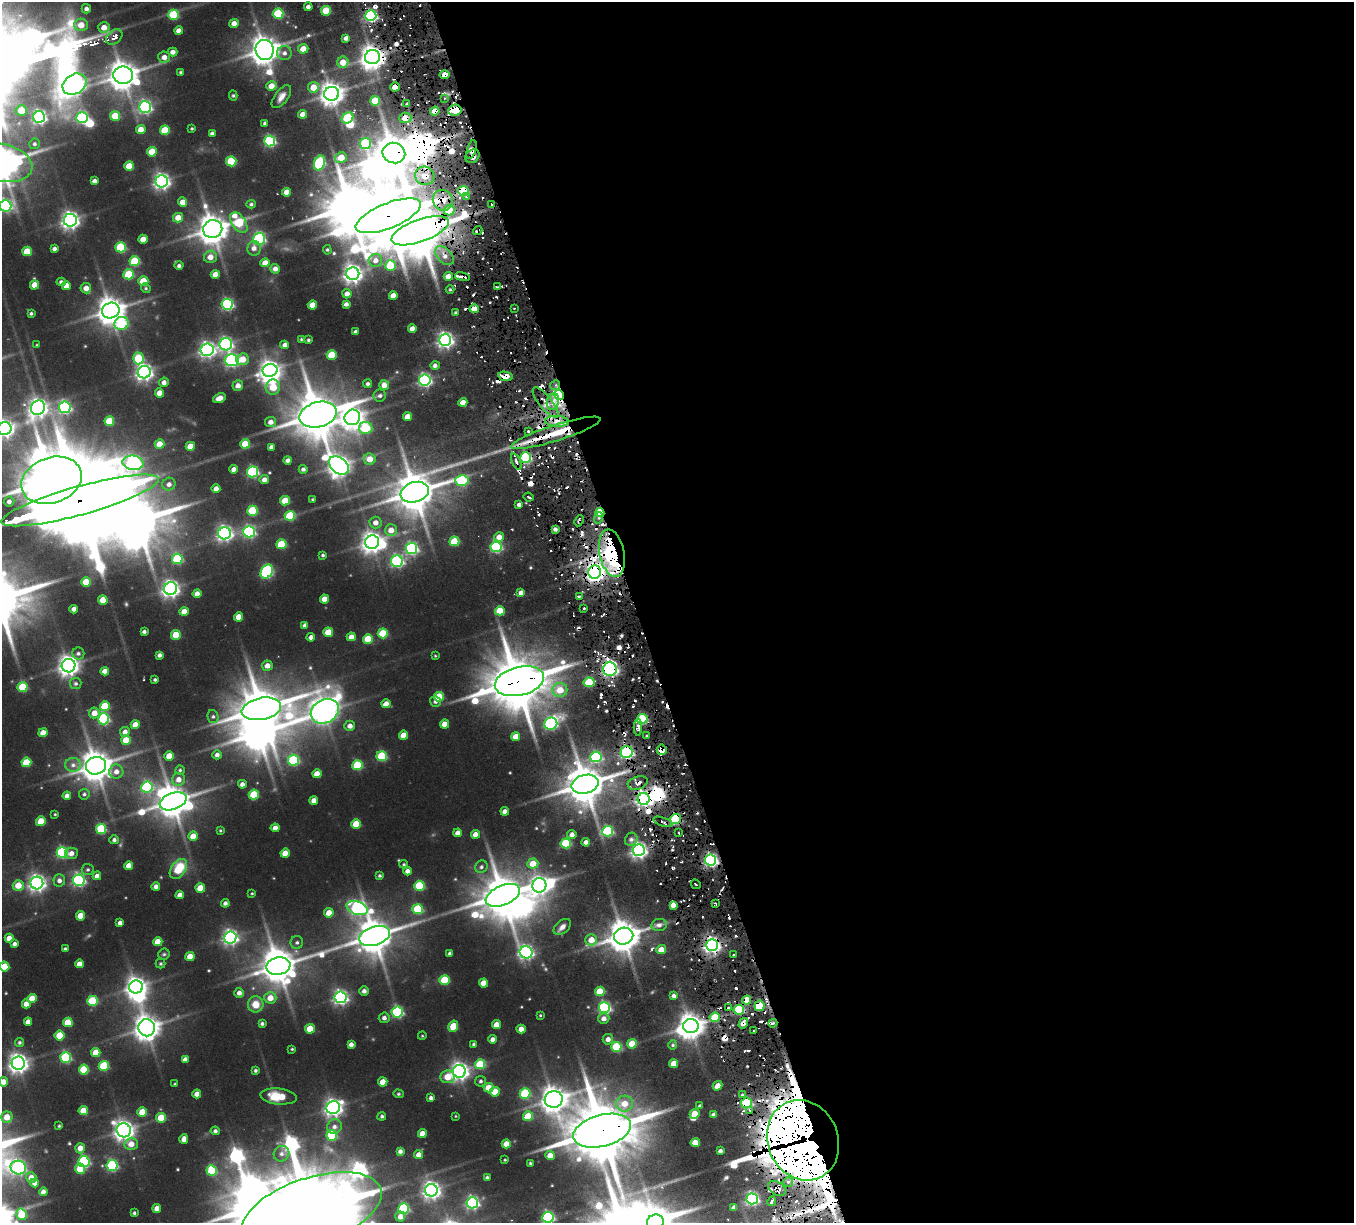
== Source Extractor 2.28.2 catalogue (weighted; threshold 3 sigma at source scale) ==
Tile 8 of 4 x 4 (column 4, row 2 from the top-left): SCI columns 4236-5587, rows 2867-4087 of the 5675 x 5681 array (HDU 1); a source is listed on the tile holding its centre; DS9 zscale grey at full resolution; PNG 1356 x 1225 px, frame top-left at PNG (2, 2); each listed source drawn as its Kron ellipse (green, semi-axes under 4 px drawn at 4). Shown black and unused: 53% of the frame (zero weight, under 3 of 6 exposures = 10% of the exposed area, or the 3 px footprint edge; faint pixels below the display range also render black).
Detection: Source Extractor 2.28.2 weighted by HDU 2 'WHT'; one run over the whole footprint, this tile lists its part. Background 0.102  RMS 0.011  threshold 0.0442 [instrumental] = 3 sigma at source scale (4.09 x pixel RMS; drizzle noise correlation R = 1.36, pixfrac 0.8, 0.05/0.05 arcsec/px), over >= 5 px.
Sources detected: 577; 21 inside a brighter object's white glare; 57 cosmic-ray / hot-pixel residue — neither listed nor drawn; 9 inside a brighter listed object's ellipse — not listed separately; the other 490 listed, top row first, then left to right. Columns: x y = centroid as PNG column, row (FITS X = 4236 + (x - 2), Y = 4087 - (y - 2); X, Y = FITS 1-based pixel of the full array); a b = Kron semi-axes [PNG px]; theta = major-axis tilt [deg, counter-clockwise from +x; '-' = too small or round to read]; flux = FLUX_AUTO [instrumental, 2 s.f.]
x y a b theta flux
308 7 4 3 - 3.2
86 9 5 4 - 3.2
326 11 5 5 - 26
278 14 5 5 - 46
173 15 5 5 - 43
371 16 5 5 - 140
234 23 5 4 - 6.5
81 25 7 6 - 9.7
104 27 6 5 - 9
179 31 4 4 - 5.7
114 37 9 6 41 12
346 38 4 4 - 4.1
303 49 5 5 - 10
265 50 10 9 - 1100
173 52 5 4 - 4.8
284 53 7 7 - 4.1
164 57 6 5 - 5.8
372 57 7 7 - 800
343 62 5 5 - 12
181 72 3 3 - 1.1
123 75 10 8 -1 1200
445 75 5 4 - 8.1
75 84 13 9 32 530
271 86 5 5 - 10
313 87 5 5 - 13
395 87 5 4 - 13
332 94 7 7 - 780
233 95 5 4 - 1.3
281 97 13 6 52 5.8
445 98 3 3 - 1.4
375 101 5 5 - 28
407 103 3 2 - 1.5
145 107 6 6 - 170
21 110 5 5 - 15
455 110 6 5 - 39
435 111 5 4 - 12
303 114 4 4 - 6.7
115 116 5 5 - 24
39 117 6 6 - 210
82 118 5 5 - 120
348 118 6 5 - 54
405 118 6 5 - 12
265 123 3 3 - 2.1
192 128 3 3 - 0.94
141 129 5 4 - 8.4
165 130 5 5 - 27
212 133 4 3 - 2.5
270 141 5 5 - 100
365 143 5 5 - 54
34 144 5 5 - 1.7
471 150 10 4 74 3.8
152 152 5 5 - 19
394 153 11 10 - 2000
472 156 8 6 41 6.7
341 158 6 5 - 15
231 161 5 5 - 36
3 163 30 18 -13 2100
319 163 7 5 68 84
129 166 5 4 - 17
425 176 10 9 - 15
94 181 4 4 - 3.5
162 181 6 6 - 310
463 191 5 5 - 50
287 192 4 4 - 9.1
466 197 4 3 - 2.3
443 200 10 10 - 15
183 202 4 4 - 8.3
251 204 5 4 - 1.6
491 205 3 2 - 1.8
5 206 6 6 - 130
449 210 5 5 - 26
388 216 34 12 22 5900
178 218 5 5 - 11
70 220 6 6 - 380
239 223 11 6 -54 43
213 229 9 9 - 1300
420 231 30 11 20 4600
478 231 5 2 - 1.4
143 239 4 4 - 11
259 239 6 6 - 130
121 247 5 5 - 56
254 248 7 6 - 4.8
54 249 4 3 - 2.8
327 250 5 4 - 1.4
27 251 5 4 - 20
444 256 11 7 -48 6.1
210 257 6 6 - 7.5
375 260 7 6 - 5.9
135 261 5 5 - 44
265 263 4 4 - 9.4
179 266 4 4 - 2.3
390 266 5 5 - 30
275 269 5 4 - 4.4
129 274 5 5 - 36
215 274 4 4 - 7.5
353 274 6 6 - 440
448 276 4 4 - 9.2
462 277 7 2 -10 3.8
143 281 5 4 - 22
61 282 4 4 - 2.3
34 285 4 4 - 10
66 286 4 4 - 8.6
497 287 3 2 - 1.5
86 288 5 5 - 6.9
146 288 5 4 - 1.2
450 289 4 3 - 1
347 294 5 4 - 5
393 296 4 4 - 8.5
227 304 5 5 - 120
346 304 4 4 - 3.2
312 305 5 4 - 14
514 308 3 2 - 0.94
474 309 4 4 - 14
111 311 9 7 20 1100
31 313 3 3 - 1.6
456 313 4 3 - 1.5
122 323 7 6 - 59
412 328 4 4 - 5.1
356 332 4 3 - 3.3
301 339 3 2 - 0.82
308 340 3 3 - 1.2
445 340 6 6 - 280
226 344 6 6 - 170
37 345 4 2 - 0.6
285 345 4 4 - 3.8
207 350 6 6 - 270
332 355 5 4 - 24
138 358 6 5 - 40
243 359 6 6 - 11
232 360 7 6 - 160
435 365 5 4 - 3
270 370 7 6 - 530
144 372 6 6 - 340
505 376 7 4 -10 9.8
425 380 6 5 - 170
164 382 5 4 - 4.5
368 384 4 4 - 2.1
384 385 5 5 - 6.9
555 385 5 4 - 2.6
238 386 5 5 - 6
273 387 8 7 - 19
160 393 4 4 - 10
559 395 5 4 - 190
380 396 6 6 - 2.5
219 398 6 4 23 4.8
463 402 4 4 - 9
545 402 19 6 -51 10
553 402 8 6 72 7.6
65 407 6 6 - 130
38 408 7 6 - 420
318 415 19 12 15 3500
352 417 8 7 - 570
407 417 4 4 - 8.7
109 421 5 5 - 25
557 421 12 5 -3 9
271 422 5 5 - 5.4
366 428 7 6 - 45
4 429 7 6 - 350
528 431 3 3 - 3.3
556 433 47 8 17 42
159 444 5 4 - 13
245 444 5 5 - 20
190 446 5 4 - 13
271 447 4 4 - 3
526 458 5 5 - 98
370 459 6 5 - 10
288 460 4 4 - 3.8
516 461 8 4 -67 3.5
133 463 10 7 -7 240
339 465 11 7 -37 650
234 469 4 4 - 5.1
303 469 4 4 - 2.6
253 472 5 5 - 100
51 480 31 22 19 5200
264 480 4 4 - 4.9
462 481 7 5 -3 58
169 484 7 6 - 4
216 489 4 4 - 5.3
415 492 14 10 18 2500
528 497 5 2 - 1.6
312 499 3 2 - 0.73
80 500 81 14 15 21000
9 501 5 5 - 3.1
285 501 5 4 - 21
519 505 4 3 - 2.6
252 511 5 5 - 44
600 512 5 4 - 48
290 516 5 5 - 40
598 518 6 4 72 2.4
579 521 6 3 65 2
375 523 6 6 - 5.7
555 529 4 3 - 2.7
391 530 6 6 - 8.8
249 532 6 5 - 120
225 533 6 6 - 260
499 537 5 5 - 8.4
454 541 5 5 - 32
372 542 7 6 - 590
281 544 5 5 - 34
496 547 5 5 - 110
412 548 6 5 - 140
612 553 24 12 -79 140
323 555 4 3 - 1.5
177 559 5 5 - 59
397 561 6 6 - 140
267 572 7 5 59 120
595 572 7 6 - 450
86 582 5 4 - 19
171 589 6 6 - 350
521 593 4 4 - 5.9
197 594 4 4 - 6.3
579 596 4 2 - 1.3
324 599 4 4 - 9.6
103 600 4 4 - 14
584 608 3 2 - 1.1
74 609 4 4 - 4.4
184 611 4 4 - 8.8
500 611 5 4 - 24
239 617 4 4 - 11
305 625 4 4 - 3.4
144 632 4 3 - 2.2
328 632 5 4 - 18
383 633 5 5 - 31
176 635 5 5 - 20
311 637 4 4 - 4.6
351 637 4 4 - 6.8
368 639 5 5 - 22
78 653 6 6 - 2.3
159 655 4 3 - 2.8
435 656 3 3 - 0.85
69 666 7 7 - 510
267 666 5 5 - 6.1
610 669 7 6 - 270
105 671 4 4 - 5.9
155 680 3 3 - 1.3
519 681 25 14 13 4500
589 682 5 4 - 37
76 684 6 5 - 1.9
22 687 5 5 - 38
560 690 7 7 - 15
439 697 5 5 - 28
435 702 5 5 - 2.2
386 704 4 4 - 10
105 706 5 5 - 29
261 709 20 11 11 3300
325 711 15 11 30 760
94 713 5 5 - 8.8
213 717 7 5 -75 2
104 719 5 5 - 88
642 719 5 5 - 65
444 724 4 4 - 9.4
551 724 6 6 - 120
135 725 5 4 - 11
350 726 5 5 - 5.5
638 727 8 4 -90 3.8
125 732 5 5 - 4.7
43 733 4 4 - 8.6
403 735 4 4 - 11
646 736 3 2 - 1.6
516 737 4 4 - 10
126 740 5 4 - 13
662 750 5 5 - 17
626 752 6 6 - 140
217 755 4 4 - 3.4
169 756 4 4 - 12
382 756 5 5 - 51
596 757 5 5 - 96
293 760 5 5 - 68
26 762 5 5 - 27
73 765 8 7 - 4.2
357 765 5 5 - 47
96 766 10 8 14 1400
180 770 4 4 - 1.3
116 772 7 7 - 5.4
317 774 4 4 - 9.9
179 779 6 6 - 6.4
638 783 10 6 17 6
242 784 4 4 - 3.5
585 784 14 9 14 2500
147 787 6 5 - 83
84 794 5 5 - 1.7
254 795 5 5 - 30
67 796 4 4 - 4.5
644 799 6 6 - 270
314 800 4 4 - 5.2
173 801 14 8 19 1500
505 811 4 4 - 4.9
55 814 3 2 - 0.73
676 819 5 5 - 88
41 821 5 5 - 20
663 822 10 3 -19 2.9
356 824 5 4 - 24
275 828 4 4 - 6.5
101 829 5 5 - 50
220 831 3 3 - 0.88
608 831 5 5 - 81
458 833 4 4 - 5.5
679 833 3 2 - 1
475 834 4 4 - 6.7
572 834 4 4 - 3.9
193 836 4 4 - 10
631 839 7 6 - 3
114 840 5 4 - 2.3
586 842 4 4 - 5.6
566 843 5 5 - 47
639 850 6 6 - 310
62 853 5 5 - 94
71 853 6 5 - 4.3
285 853 4 4 - 11
711 860 5 5 - 220
404 864 4 3 - 1.1
533 864 5 5 - 14
129 866 4 4 - 8.4
481 867 7 6 - 2.2
178 869 11 7 55 25
88 870 6 5 - 1.5
407 871 4 4 - 4.2
97 876 4 4 - 4.9
380 876 4 4 - 1.4
59 880 6 6 - 3.7
79 880 6 5 - 140
37 883 6 6 - 330
696 884 5 2 - 0.93
18 885 5 5 - 12
539 885 7 7 - 360
156 886 4 4 - 3.5
419 886 5 5 - 44
200 888 5 4 - 15
252 893 3 3 - 0.79
180 895 4 4 - 6.2
503 895 18 10 23 2900
225 903 4 4 - 2.8
716 904 3 2 - 1.9
673 905 4 4 - 6.1
357 908 11 6 -17 170
418 909 5 5 - 48
329 913 4 4 - 11
80 916 4 4 - 14
120 923 4 4 - 3.7
659 925 7 6 - 3.9
562 927 10 6 40 4.6
374 936 16 9 18 2000
624 936 10 8 14 1500
230 937 6 6 - 250
9 938 4 4 - 8
591 940 6 5 - 11
158 942 4 4 - 13
297 942 6 6 - 2.1
14 944 4 4 - 2.8
712 945 6 6 - 350
65 949 3 3 - 1.5
661 950 5 4 - 10
526 952 6 6 - 210
164 954 5 5 - 1.4
450 954 4 3 - 3
733 954 3 2 - 1.1
190 956 4 4 - 12
79 964 4 4 - 7.6
161 964 5 4 - 1.2
278 966 12 8 11 1500
4 967 5 5 - 17
445 980 5 5 - 35
483 983 4 4 - 11
136 987 7 6 - 510
364 991 4 4 - 3.2
600 991 5 4 - 21
239 993 5 5 - 4.4
674 996 4 4 - 2.8
340 997 6 6 - 220
270 998 6 5 - 9.5
32 999 5 4 - 15
747 1000 4 4 - 17
92 1001 5 5 - 46
26 1004 4 4 - 6.6
256 1004 8 8 - 11
759 1006 5 5 - 46
604 1008 5 5 - 130
729 1008 3 2 - 1.5
739 1010 5 5 - 64
397 1012 5 5 - 97
540 1015 3 3 - 0.77
715 1017 5 4 - 29
384 1018 5 5 - 3.1
604 1018 6 5 - 4.8
28 1022 4 4 - 5.5
68 1022 5 5 - 20
743 1023 5 4 - 6.1
773 1023 4 3 - 1.7
262 1024 4 3 - 1.9
496 1025 4 4 - 9.7
453 1026 6 5 - 20
691 1026 7 7 - 910
147 1028 8 8 - 890
310 1029 5 4 - 20
521 1029 4 4 - 7.5
754 1031 3 3 - 1.8
60 1035 5 5 - 23
422 1036 4 3 - 0.65
493 1039 4 4 - 4.4
608 1039 5 5 - 4.2
20 1042 4 4 - 1.6
351 1044 4 4 - 4
473 1044 4 3 - 1.2
632 1044 5 5 - 23
673 1045 4 4 - 1.3
616 1047 5 5 - 47
292 1049 3 3 - 0.78
96 1052 5 4 - 15
66 1058 5 5 - 74
185 1059 4 4 - 4.3
18 1063 6 6 - 470
480 1064 5 5 - 38
674 1064 4 4 - 13
104 1066 5 5 - 44
84 1070 5 5 - 35
255 1070 3 3 - 1.6
459 1071 6 6 - 390
448 1077 7 6 - 14
481 1081 5 5 - 1.8
3 1082 5 4 - 8.1
383 1082 4 4 - 12
175 1084 3 3 - 0.94
717 1086 5 4 - 6.7
489 1088 5 4 - 15
495 1092 5 4 - 15
525 1093 5 5 - 49
197 1094 4 4 - 7.2
398 1094 5 4 - 1.1
743 1095 3 3 - 4.8
279 1096 18 8 -6 20
431 1098 4 4 - 2.9
554 1099 9 8 - 970
746 1103 5 5 - 82
625 1104 8 8 - 13
700 1106 3 3 - 1.8
333 1108 7 6 - 360
750 1110 4 3 - 2.1
83 1111 4 4 - 17
142 1112 5 4 - 19
695 1114 5 4 - 15
714 1115 4 3 - 3.5
382 1116 4 4 - 1.5
455 1116 4 2 - 0.65
528 1116 5 5 - 22
7 1117 6 5 - 13
161 1118 5 5 - 22
59 1126 3 3 - 0.96
334 1127 7 7 - 4.2
124 1130 7 7 - 520
215 1131 4 4 - 2.2
602 1131 30 15 15 7000
422 1133 4 4 - 7.6
332 1135 5 5 - 53
184 1139 5 4 - 6
803 1140 41 35 -66 7000
695 1143 4 4 - 15
131 1144 6 6 - 7.4
506 1144 4 4 - 12
80 1148 5 5 - 7.6
400 1151 4 4 - 3.1
720 1151 4 3 - 2.7
282 1154 8 7 - 4.1
419 1155 4 4 - 6.6
550 1156 5 4 - 10
505 1160 3 2 - 0.77
84 1162 5 5 - 96
530 1163 3 3 - 0.88
112 1165 5 5 - 87
18 1168 8 6 -14 180
80 1169 5 5 - 19
212 1171 5 5 - 33
31 1177 5 5 - 6.5
487 1177 3 3 - 1.5
788 1182 5 5 - 2.7
35 1183 4 4 - 7.1
777 1188 10 6 -31 7.2
431 1190 6 6 - 360
43 1192 4 4 - 4.4
752 1199 5 5 - 170
772 1201 5 2 - 2.3
472 1203 6 5 - 160
157 1208 4 4 - 6.4
734 1208 4 3 - 4
404 1209 5 5 - 70
311 1211 73 33 19 18000
134 1213 3 3 - 1.3
22 1214 6 5 - 23
400 1217 5 5 - 5.7
548 1217 5 5 - 130
655 1222 8 7 - 1200
Overlapping masked pixels (flux is a lower limit): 51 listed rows (the first 20) at x y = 371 16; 114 37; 372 57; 445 75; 395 87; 455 110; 435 111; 405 118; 471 150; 394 153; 472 156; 425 176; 463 191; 443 200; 388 216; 420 231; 478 231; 462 277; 474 309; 505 376
Isophote crosses this tile's border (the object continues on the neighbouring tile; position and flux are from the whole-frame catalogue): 7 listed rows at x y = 3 163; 5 206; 4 429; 4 967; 3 1082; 311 1211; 655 1222